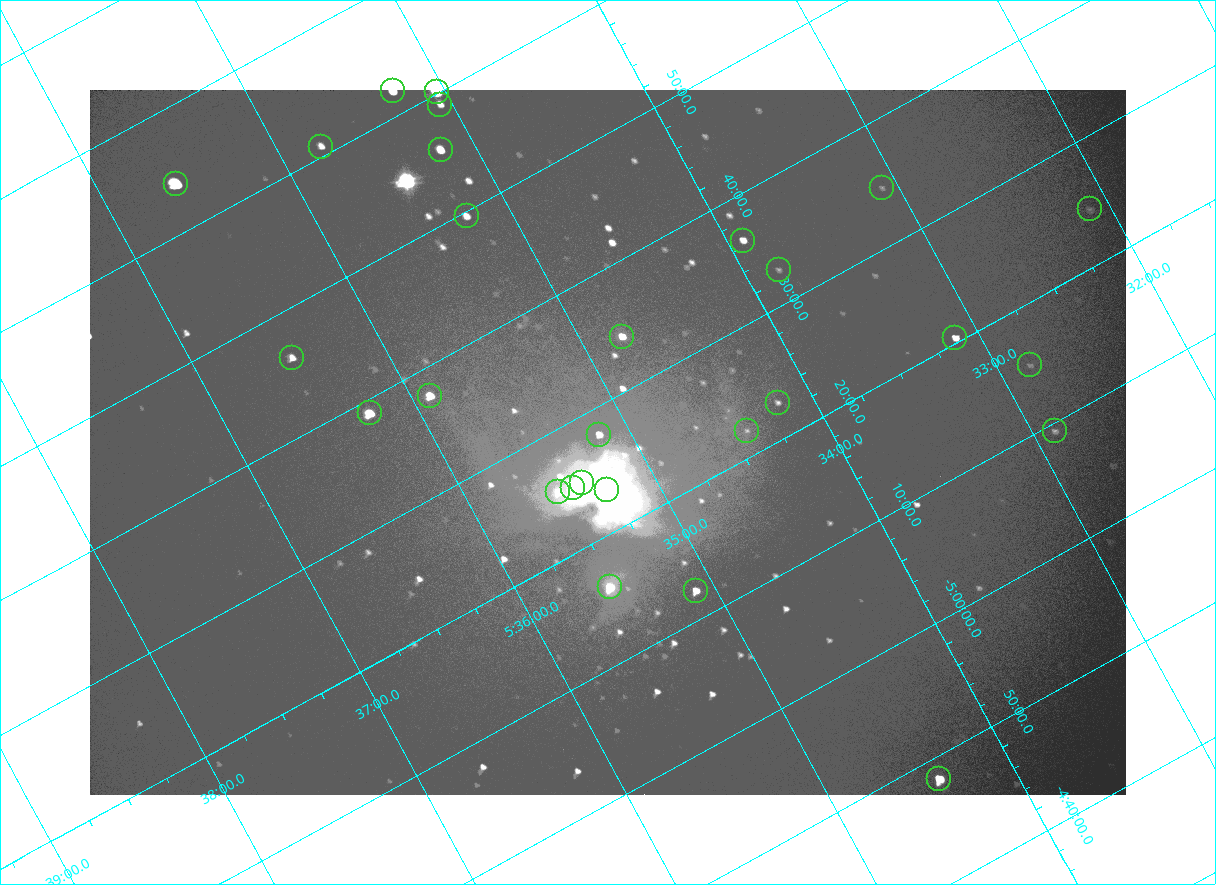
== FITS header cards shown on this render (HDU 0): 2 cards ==
NAXIS1  =                 2072
NAXIS2  =                 1410

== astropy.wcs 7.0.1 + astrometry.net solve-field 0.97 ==
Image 2072 x 1410 px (HDU 0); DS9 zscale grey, zoomed out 1/2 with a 90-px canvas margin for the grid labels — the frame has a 2x2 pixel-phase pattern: the four 2x2 pixel phases sit at different levels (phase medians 96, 100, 100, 168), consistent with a one-shot-colour (mosaic) sensor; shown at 1/2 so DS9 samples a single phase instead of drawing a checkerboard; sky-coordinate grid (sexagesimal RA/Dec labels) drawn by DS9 from the SOLVED WCS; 28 Tycho-2 reference stars matched to detected sources circled (green)
Header WCS: none
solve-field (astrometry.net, Tycho-2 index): SOLVED blind (the file carries no WCS)
Solved WCS: RA---TAN-SIP/DEC--TAN-SIP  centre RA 05:35:08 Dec -05:27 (83.79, -5.45 deg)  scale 2.55 arcsec/px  FOV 88.1' x 59.8'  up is -151 deg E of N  parity flipped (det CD > 0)
(file carries no celestial WCS; the grid is the blind solution)
Tycho-2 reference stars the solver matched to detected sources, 28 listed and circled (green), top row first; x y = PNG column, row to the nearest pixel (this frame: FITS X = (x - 90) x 2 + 1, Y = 1410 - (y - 90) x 2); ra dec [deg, ICRS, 3 dp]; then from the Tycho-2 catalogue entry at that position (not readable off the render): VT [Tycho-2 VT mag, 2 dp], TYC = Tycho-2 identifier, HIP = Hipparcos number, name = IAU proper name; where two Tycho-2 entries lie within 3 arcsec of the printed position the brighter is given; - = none
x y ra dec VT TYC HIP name
392 91 83.816 -6.033 7.12 4778-1358-1 - -
436 92 83.761 -6.002 4.70 4778-1403-1 26199 -
440 104 83.765 -5.984 8.95 4778-1377-1 - -
321 146 83.942 -6.013 8.95 4778-1351-1 - -
440 150 83.796 -5.927 7.42 4778-1370-1 - -
176 184 84.149 -6.065 5.71 4778-1379-1 26345 -
882 188 83.271 -5.577 10.70 4774-816-1 - -
1090 209 83.027 -5.407 10.64 4774-422-1 - -
466 216 83.808 -5.827 8.43 4778-1364-1 - -
743 240 83.480 -5.607 8.83 4774-850-1 - -
778 270 83.455 -5.546 10.93 4774-913-1 - -
622 336 83.696 -5.571 8.07 4774-809-1 - -
955 338 83.281 -5.341 8.59 4774-473-1 26021 -
292 358 84.122 -5.770 8.64 4778-1069-1 - -
1030 365 83.207 -5.255 10.70 4774-524-1 - -
430 396 83.975 -5.628 7.32 4778-1369-1 - -
778 402 83.546 -5.382 10.28 4774-846-1 - -
370 413 84.063 -5.648 6.51 4778-1378-1 26314 -
747 430 83.604 -5.368 10.89 4774-818-2 - -
1054 430 83.221 -5.156 10.21 4774-573-1 - -
599 434 83.791 -5.465 8.45 4774-849-1 - -
582 483 83.845 -5.416 5.03 4774-933-1 26235 -
572 488 83.860 -5.417 6.19 4774-934-1 - -
607 490 83.819 -5.390 5.06 4774-931-1 26221 -
558 492 83.881 -5.421 8.46 4774-935-1 - -
610 587 83.881 -5.267 6.87 4774-906-1 26258 -
696 590 83.776 -5.204 7.81 4774-915-1 - -
939 779 83.600 -4.804 6.81 4774-926-1 26137 -